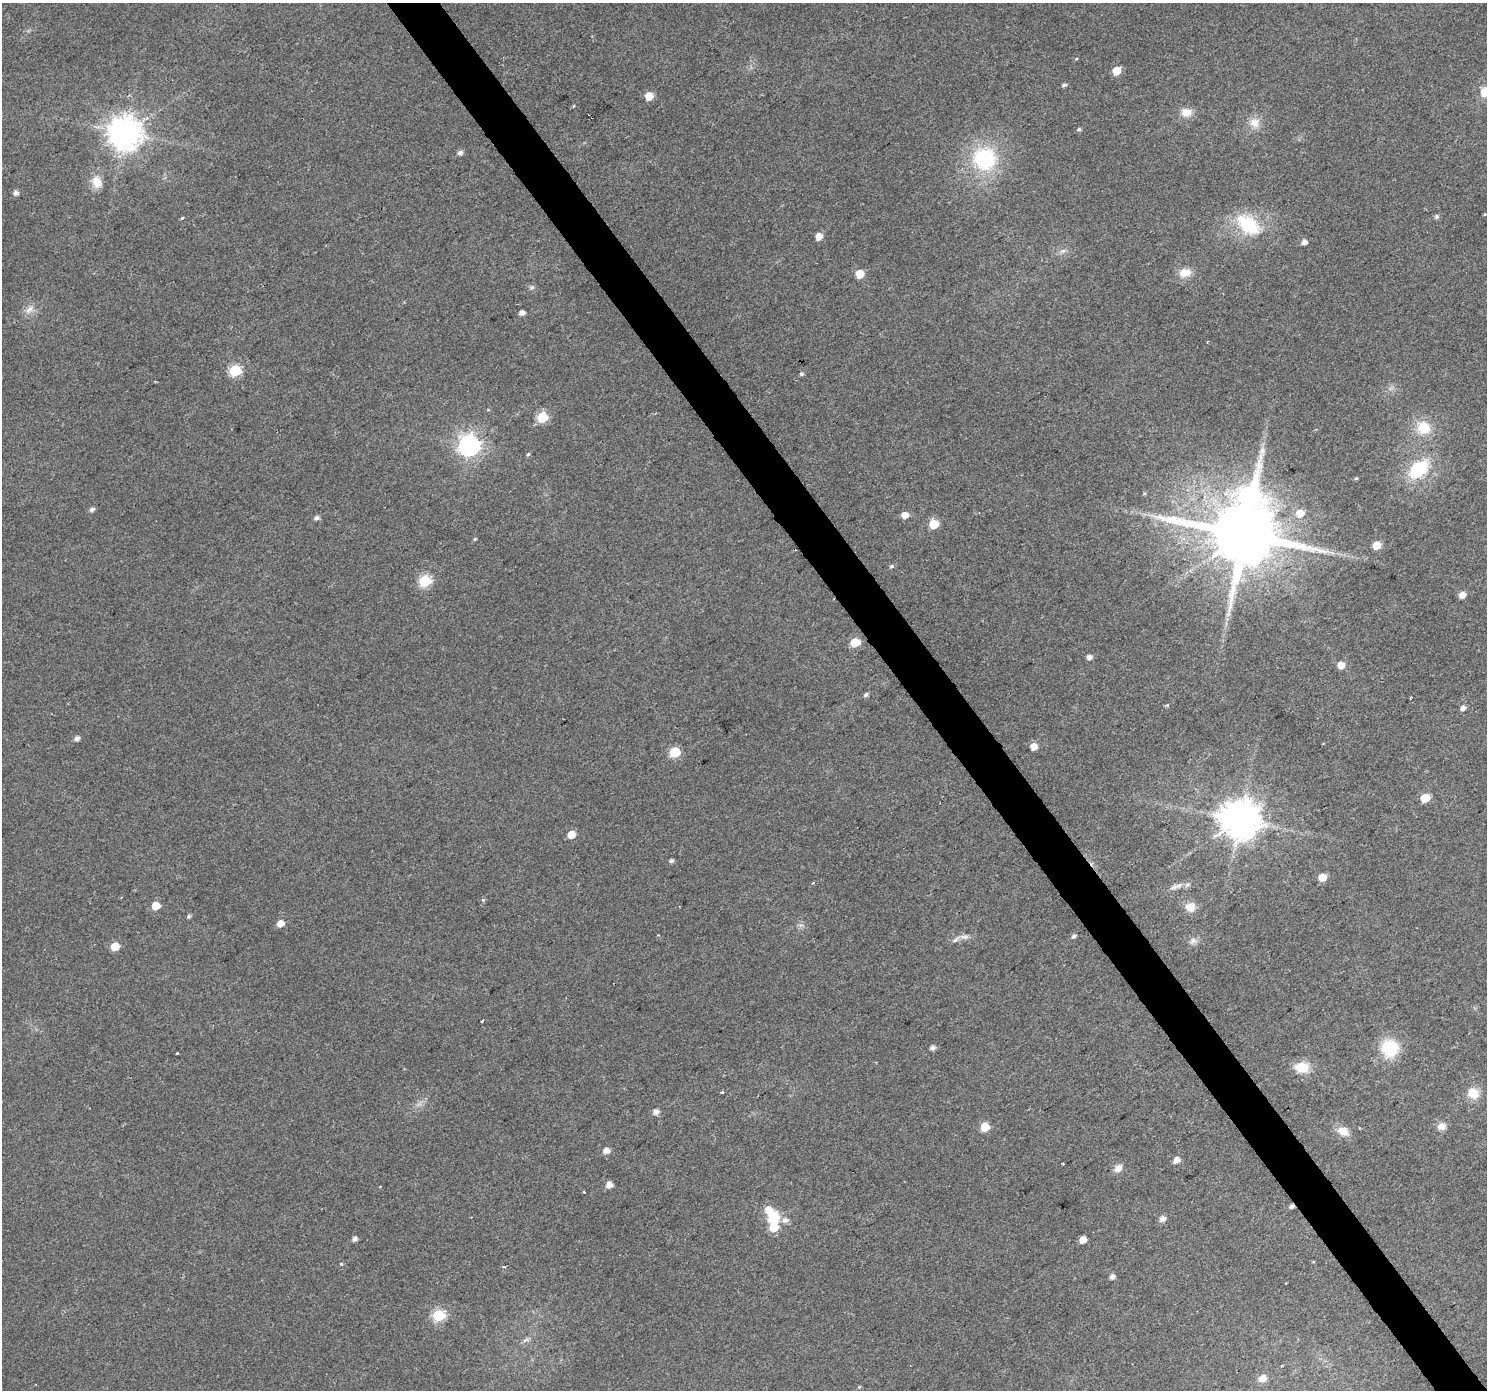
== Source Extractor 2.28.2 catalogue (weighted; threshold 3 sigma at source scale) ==
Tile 6 of 4 x 4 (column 2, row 2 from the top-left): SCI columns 1487-2971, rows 2966-4353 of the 5940 x 5867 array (HDU 1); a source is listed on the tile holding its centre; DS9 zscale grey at full resolution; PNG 1489 x 1392 px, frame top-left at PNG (2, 3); no overlay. Shown black and unused: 3% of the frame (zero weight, under 2 of 3 exposures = <1% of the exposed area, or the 3 px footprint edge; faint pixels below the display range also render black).
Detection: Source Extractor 2.28.2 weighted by HDU 2 'WHT'; one run over the whole footprint, this tile lists its part. Background 0.0719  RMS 0.0077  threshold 0.0346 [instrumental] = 3 sigma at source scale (4.5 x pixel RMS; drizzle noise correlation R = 1.50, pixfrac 1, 0.0396/0.0396 arcsec/px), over >= 5 px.
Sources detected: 105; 2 inside a brighter object's white glare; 5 cosmic-ray / hot-pixel residue — not listed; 3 inside a brighter listed object's ellipse — not listed separately; the other 95 listed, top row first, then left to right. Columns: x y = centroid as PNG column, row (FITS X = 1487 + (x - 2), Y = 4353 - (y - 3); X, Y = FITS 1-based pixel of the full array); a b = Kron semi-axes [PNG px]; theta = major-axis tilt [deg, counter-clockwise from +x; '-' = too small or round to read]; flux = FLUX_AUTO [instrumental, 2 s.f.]
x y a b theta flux
1076 59 5 3 - 0.64
1116 71 5 5 - 18
1064 85 6 4 18 1.7
1485 92 12 10 52 10
649 96 5 5 - 17
574 106 3 3 - 2.3
1186 113 14 11 7 8.2
1254 123 14 14 - 8.7
1079 129 6 4 16 1.3
125 133 10 10 - 1500
460 153 6 5 - 2.9
985 159 27 26 - 64
97 182 16 12 -70 9.9
15 193 5 5 - 3.4
1436 217 6 5 - 1.7
182 218 3 3 - 1.4
1248 225 31 18 -36 42
819 236 5 5 - 9.6
1304 242 5 5 - 4.3
1062 251 7 4 -16 1.8
1185 273 16 11 15 9.3
860 274 5 5 - 20
531 287 8 5 34 1.7
29 309 14 7 47 5.1
521 313 5 4 - 3.9
235 371 6 6 - 63
801 374 6 4 15 1.4
542 417 6 6 - 42
1423 428 19 17 -28 19
469 446 8 8 - 470
528 454 5 4 - 0.99
1419 469 26 17 42 40
1356 478 4 4 - 1
92 509 6 5 - 2.5
1300 513 7 7 - 11
905 515 5 5 - 9
316 518 6 5 - 2.6
934 524 6 5 - 28
1245 534 20 15 5 9200
475 539 5 4 - 0.91
1377 545 5 5 - 16
891 566 6 5 - 1.4
425 581 6 6 - 68
1462 595 5 5 - 7.5
855 643 6 5 - 25
1089 657 5 5 - 3.6
1341 665 5 5 - 9.2
866 695 6 5 - 1.9
1167 705 3 3 - 1.3
1463 708 5 5 - 3.6
77 738 5 5 - 3.5
1034 747 5 5 - 10
675 752 6 6 - 43
1425 798 6 5 - 29
1240 819 11 11 - 2200
571 835 5 5 - 12
671 861 5 4 - 1.9
1322 877 5 5 - 12
813 883 4 3 - 1.4
1173 887 12 6 15 3.6
483 900 5 4 - 0.95
156 906 6 5 - 14
1190 907 12 10 -12 8.9
189 916 5 5 - 1.5
280 923 6 5 - 8
1073 936 6 4 29 1.8
965 937 13 6 -3 3.7
1193 941 10 9 - 3.9
115 947 6 5 - 18
482 1021 3 3 - 1.6
932 1048 5 4 - 3.6
1390 1048 16 16 - 37
177 1053 3 3 - 2.8
1302 1067 16 12 -6 16
722 1092 4 3 - 2.4
1473 1093 14 13 - 12
656 1112 6 5 - 4.4
1441 1126 11 9 14 5.2
985 1127 6 5 - 25
1343 1131 16 11 -28 8.3
606 1151 7 5 11 5.3
1176 1160 6 5 - 5.9
1118 1168 12 8 45 5
609 1185 5 5 - 6.4
773 1217 15 13 57 18
1162 1219 6 5 - 4.7
355 1239 6 5 - 2.9
1083 1240 5 5 - 8.7
341 1264 4 4 - 0.84
504 1267 4 3 - 1
1112 1277 6 5 - 3.1
438 1315 6 6 - 73
526 1340 12 5 35 2.6
1262 1378 10 9 - 5.3
859 1387 4 4 - 0.77
Isophote crosses this tile's border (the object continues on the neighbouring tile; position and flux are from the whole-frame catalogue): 1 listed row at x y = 1485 92